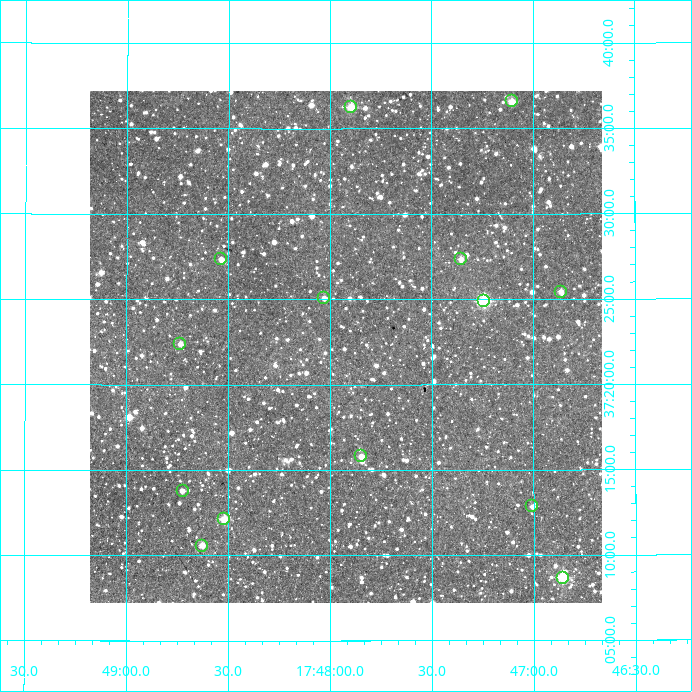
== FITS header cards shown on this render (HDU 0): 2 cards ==
NAXIS1  =                  512
NAXIS2  =                  512

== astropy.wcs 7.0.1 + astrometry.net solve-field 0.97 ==
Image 512 x 512 px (HDU 0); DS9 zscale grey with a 90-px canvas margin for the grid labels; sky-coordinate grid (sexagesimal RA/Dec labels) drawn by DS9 from the SOLVED WCS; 14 Tycho-2 reference stars matched to detected sources circled (green)
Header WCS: RA---TAN/DEC--TAN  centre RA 17:47:55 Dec +37:22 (266.98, +37.37 deg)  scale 3.52 arcsec/px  FOV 30.0' x 30.0'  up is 0 deg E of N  parity normal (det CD < 0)
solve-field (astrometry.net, Tycho-2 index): VERIFIED the header's WCS against the Tycho-2 star catalogue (verified at 2 index scales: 8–14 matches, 0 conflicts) and refined it, rather than solving blind
Solved WCS: RA---TAN-SIP/DEC--TAN-SIP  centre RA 17:47:55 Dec +37:22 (266.98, +37.37 deg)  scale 3.52 arcsec/px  FOV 30.0' x 30.0'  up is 0 deg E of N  parity normal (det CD < 0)
The solver's refit moves the header's centre by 1 arcsec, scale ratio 1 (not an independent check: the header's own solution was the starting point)
Tycho-2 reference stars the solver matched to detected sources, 14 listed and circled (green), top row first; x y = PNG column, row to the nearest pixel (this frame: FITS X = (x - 90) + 1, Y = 512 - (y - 91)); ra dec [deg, ICRS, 3 dp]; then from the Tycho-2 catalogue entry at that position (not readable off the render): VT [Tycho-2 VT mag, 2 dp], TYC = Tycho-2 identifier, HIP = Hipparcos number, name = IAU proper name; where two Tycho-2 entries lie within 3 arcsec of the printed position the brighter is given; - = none
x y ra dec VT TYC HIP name
512 101 266.776 +37.609 11.76 3088-468-1 - -
351 107 266.974 +37.604 10.75 3088-1472-1 - -
221 259 267.134 +37.456 12.17 2619-295-1 - -
461 259 266.839 +37.455 11.99 2619-28-1 - -
561 292 266.716 +37.424 12.48 2619-499-1 - -
324 298 267.007 +37.418 12.68 2619-577-1 - -
484 301 266.810 +37.415 9.67 2619-394-1 - -
180 344 267.184 +37.373 11.76 2619-235-1 - -
361 456 266.961 +37.263 11.92 2619-733-1 - -
183 491 267.181 +37.230 12.10 2619-311-1 - -
532 506 266.751 +37.214 12.41 2619-1009-1 - -
224 519 267.129 +37.202 10.45 2619-985-1 - -
202 546 267.157 +37.176 11.49 2619-629-1 - -
563 578 266.715 +37.144 10.07 2619-656-1 87019 -